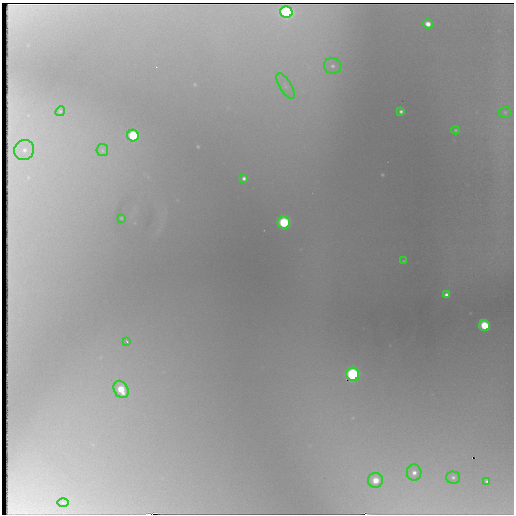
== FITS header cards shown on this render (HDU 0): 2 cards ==
NAXIS1  =                  512 / Axis length
NAXIS2  =                  512 / Axis length

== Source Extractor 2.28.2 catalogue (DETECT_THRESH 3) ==
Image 512 x 512 px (HDU 0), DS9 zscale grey, 1 PNG px = 1 image px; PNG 516 x 516 px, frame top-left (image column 1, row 512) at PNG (2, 3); each listed source drawn as its Kron ellipse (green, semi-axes under 4 px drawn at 4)
Background 1770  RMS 39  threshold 118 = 3 sigma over >= 5 px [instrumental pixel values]
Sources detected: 26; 1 with non-positive FLUX_AUTO (blend fragments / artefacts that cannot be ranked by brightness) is neither listed nor drawn; the other 25 listed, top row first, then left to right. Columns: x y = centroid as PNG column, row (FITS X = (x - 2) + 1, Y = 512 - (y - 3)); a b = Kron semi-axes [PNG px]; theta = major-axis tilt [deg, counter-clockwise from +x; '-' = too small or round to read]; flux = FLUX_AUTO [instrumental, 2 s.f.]
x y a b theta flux
286 12 6 5 - 430000
428 24 5 4 - 22000
332 66 8 8 - 14000
286 86 14 6 -59 18000
60 111 5 4 - 3300
401 111 4 3 - 5600
505 112 6 5 - 4800
455 130 4 4 - 3000
133 135 6 6 - 130000
24 150 10 9 - 23000
102 150 6 5 - 5300
244 178 4 4 - 7200
121 218 4 2 - 1800
284 222 6 6 - 200000
403 261 2 2 - 1600
446 295 4 4 - 9800
485 325 5 5 - 110000
127 341 3 2 - 1900
353 374 6 6 - 370000
121 389 9 7 -59 60000
414 473 8 7 - 15000
453 477 7 6 - 7000
375 480 7 7 - 38000
487 481 3 3 - 4600
63 503 6 4 -1 3500
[1 non-positive-flux detection neither listed nor drawn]